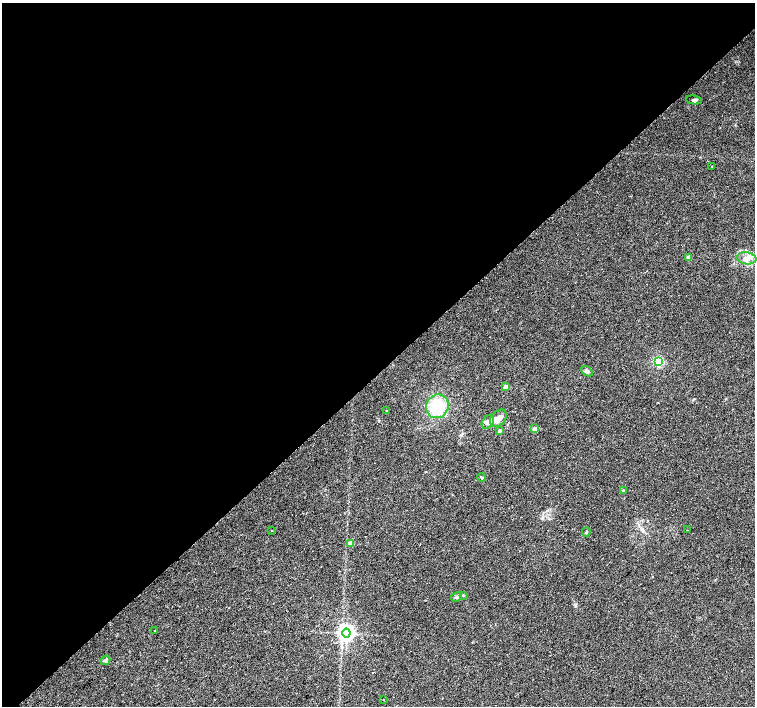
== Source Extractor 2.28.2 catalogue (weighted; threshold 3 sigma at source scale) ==
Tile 2 of 4 x 4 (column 2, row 1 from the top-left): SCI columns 1555-3060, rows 4488-5895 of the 6116 x 6093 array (HDU 1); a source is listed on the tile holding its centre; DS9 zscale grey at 2 x 2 block average (1 PNG px = mean of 2 x 2 image px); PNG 757 x 708 px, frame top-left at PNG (2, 3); each listed source drawn as its Kron ellipse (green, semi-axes under 4 px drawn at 4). Shown black and unused: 53% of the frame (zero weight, under 2 of 3 exposures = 3% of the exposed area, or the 3 px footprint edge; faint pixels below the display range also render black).
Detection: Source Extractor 2.28.2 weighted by HDU 2 'WHT'; one run over the whole footprint, this tile lists its part. Background 0.05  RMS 0.0057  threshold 0.0257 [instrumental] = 3 sigma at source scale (4.5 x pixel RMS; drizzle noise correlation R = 1.50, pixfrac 1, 0.0396/0.0396 arcsec/px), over >= 5 px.
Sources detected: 26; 1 coinciding with a brighter row at this scale — not listed separately; the other 25 listed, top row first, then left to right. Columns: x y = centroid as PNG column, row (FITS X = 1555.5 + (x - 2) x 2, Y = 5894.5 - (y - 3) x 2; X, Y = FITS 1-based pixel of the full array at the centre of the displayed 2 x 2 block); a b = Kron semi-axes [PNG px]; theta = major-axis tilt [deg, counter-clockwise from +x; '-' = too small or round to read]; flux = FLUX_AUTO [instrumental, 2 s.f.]
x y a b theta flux
694 100 8 3 -7 2.2
712 166 2 2 - 0.47
689 257 2 2 - 9.3
746 258 10 6 -7 8.7
658 362 3 3 - 140
587 371 6 4 -34 3.1
506 387 2 2 - 12
437 406 12 11 - 54
386 410 2 2 - 0.98
498 418 10 7 49 8
488 422 7 5 56 5.2
534 429 2 2 - 7.8
499 431 2 2 - 5.9
482 477 4 2 - 1.1
623 491 4 3 - 1.3
272 530 2 2 - 1.4
687 530 2 2 - 0.84
586 532 4 3 - 1.4
351 543 3 3 - 12
463 595 3 3 - 1.1
456 597 6 4 29 2.7
155 630 2 2 - 3.8
346 633 4 4 - 550
105 660 5 3 - 2
383 699 2 2 - 0.7
Diffuse or blended objects may show on this block-average render without a row.